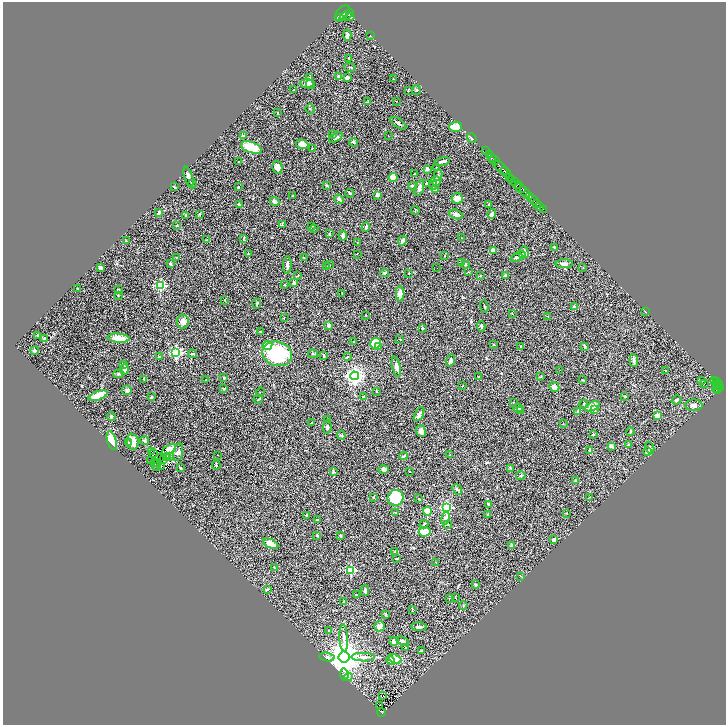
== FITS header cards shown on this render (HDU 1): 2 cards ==
NAXIS1  =                 1447
NAXIS2  =                 1446

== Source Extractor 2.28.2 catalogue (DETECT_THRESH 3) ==
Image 1447 x 1446 px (HDU 1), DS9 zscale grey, zoomed out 1/2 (1 PNG px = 2 x 2 image px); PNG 728 x 727 px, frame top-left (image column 2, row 1446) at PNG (3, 2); each listed source drawn as its Kron ellipse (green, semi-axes under 4 px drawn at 4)
Background 0.974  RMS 0.04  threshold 0.12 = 3 sigma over >= 5 px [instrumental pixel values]
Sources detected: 341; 34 cannot appear on this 1/2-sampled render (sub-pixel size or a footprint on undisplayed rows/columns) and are neither listed nor drawn; the other 307 listed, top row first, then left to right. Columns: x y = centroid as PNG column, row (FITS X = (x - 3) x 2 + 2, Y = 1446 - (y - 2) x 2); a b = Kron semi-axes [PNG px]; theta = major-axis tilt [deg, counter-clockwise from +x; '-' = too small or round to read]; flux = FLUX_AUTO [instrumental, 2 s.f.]
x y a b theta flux
342 13 9 5 47 1500
347 15 8 2 35 1000
339 17 2 2 - 170
350 17 4 4 - 810
347 35 6 3 -86 20
370 36 3 2 - 2.5
349 58 3 2 - 4.8
350 67 6 2 -3 5.7
339 76 4 3 - 19
310 77 3 3 - 10
347 78 4 3 - 19
393 79 2 2 - 2.6
307 83 7 4 -2 58
311 85 5 3 - 23
294 90 3 2 - 2.9
408 90 3 2 - 5
416 90 5 3 - 7
396 101 2 1 - 3
368 102 4 2 - 7.8
310 109 4 3 - 6.9
277 113 3 2 - 3.5
398 123 9 3 -35 14
455 127 6 5 - 68
333 134 3 3 - 4.6
243 136 2 2 - 47
388 136 2 1 - 2.3
335 137 7 3 30 20
472 138 5 3 - 10
353 142 4 4 - 9.3
302 144 6 4 -17 49
251 148 11 5 -21 230
312 148 3 2 - 2.9
485 151 2 1 - 12
489 155 2 1 - 20
491 158 2 1 - 14
494 160 5 2 - 45
442 161 7 2 13 16
239 162 3 2 - 3.5
277 167 6 5 - 58
437 168 4 2 - 3.6
502 168 8 3 -43 800
427 169 4 4 - 19
506 172 6 2 -42 530
414 174 2 2 - 4.4
438 175 6 3 80 10
188 177 10 3 -74 25
393 177 4 4 - 99
509 177 4 2 - 210
511 180 4 2 - 210
436 181 5 3 - 55
515 181 3 2 - 160
427 183 3 2 - 8.8
192 184 4 3 - 7.3
518 184 3 2 - 120
433 185 4 4 - 13
327 186 3 3 - 6
413 186 4 3 - 12
174 187 3 2 - 7
238 187 2 2 - 4.3
419 188 8 4 71 20
520 188 6 3 -30 480
436 189 4 3 - 24
525 192 7 3 -56 700
350 193 4 3 - 8.9
377 195 3 3 - 28
293 196 3 3 - 7.5
530 197 3 2 - 290
339 199 5 2 - 28
457 199 6 5 - 58
533 200 6 2 -36 300
275 202 5 4 - 26
537 203 3 2 - 86
239 204 3 2 - 6.1
488 204 3 2 - 3.3
540 206 3 1 - 33
543 209 2 1 - 18
415 210 4 2 - 5.2
159 212 4 3 - 21
200 214 3 2 - 4.3
456 214 7 4 -16 27
492 214 5 2 - 14
186 215 3 3 - 9.6
177 225 3 3 - 9.5
282 225 3 2 - 4.8
312 226 3 2 - 3.3
366 227 5 3 - 14
314 228 3 3 - 5.2
329 234 3 3 - 6.6
343 236 5 3 - 22
244 238 3 2 - 3.2
461 238 2 2 - 2.5
207 240 3 2 - 6.7
126 241 3 2 - 5.5
402 241 5 3 - 27
357 242 3 2 - 2.8
554 247 4 3 - 6.1
493 250 4 3 - 40
525 252 5 3 - 37
248 254 2 2 - 2.3
357 254 2 2 - 2.4
444 256 2 2 - 3.8
518 256 8 3 25 18
176 257 2 1 - 3.3
304 258 3 2 - 2.7
516 258 4 3 - 9.1
461 262 3 2 - 6.4
170 263 3 3 - 13
465 264 3 3 - 12
564 264 8 4 0 29
287 265 9 4 88 23
329 265 3 2 - 4.8
327 266 3 2 - 3.8
101 268 3 3 - 39
437 268 2 1 - 5.3
583 268 3 2 - 3.1
468 272 3 2 - 3.8
384 273 4 3 - 15
409 273 3 2 - 5.4
298 275 3 2 - 3.4
506 275 3 3 - 19
481 276 2 2 - 5.1
294 282 4 4 - 20
160 285 3 3 - 660
284 285 3 3 - 6.9
78 289 3 2 - 6.7
118 289 2 2 - 9.3
342 293 2 2 - 4.7
400 294 8 4 -87 51
118 295 3 2 - 4.1
225 300 3 2 - 4.8
257 304 5 3 - 8
484 306 6 2 -86 6.4
574 307 3 2 - 23
646 312 3 2 - 2.7
512 313 3 2 - 2.9
366 315 2 2 - 5.4
548 316 4 1 - 3.9
284 318 2 2 - 3
183 321 7 6 - 53
329 325 4 3 - 24
481 326 5 3 - 11
423 328 3 2 - 6.6
260 331 2 2 - 3.4
37 335 2 2 - 8.5
45 338 3 3 - 10
119 338 11 4 -5 100
400 339 2 2 - 3.1
354 342 2 2 - 2.7
375 343 5 5 - 130
494 344 2 2 - 4.2
267 345 5 4 - 140
379 346 3 3 - 30
521 346 3 2 - 5.3
585 346 3 3 - 14
35 351 4 2 - 21
176 353 4 4 - 1000
193 354 4 3 - 11
277 354 15 12 -15 570
313 354 5 3 - 8.5
324 356 3 2 - 8.8
160 357 4 3 - 5.6
347 357 3 2 - 4.9
450 361 6 3 74 17
634 361 6 4 -84 19
123 364 3 3 - 15
396 367 10 3 -76 33
125 369 5 4 - 31
560 370 2 1 - 2.8
665 370 2 1 - 2.6
118 374 5 3 - 11
354 376 4 4 - 3100
478 377 2 1 - 2.2
541 377 3 2 - 3.2
224 378 4 2 - 6.9
144 379 3 1 - 3.3
206 380 2 2 - 3.1
583 380 3 2 - 3.7
715 380 2 2 - 32
702 381 2 1 - 19
716 382 2 2 - 69
704 383 2 1 - 1.8
718 384 2 2 - 79
463 386 3 2 - 2.6
717 386 4 2 - 66
554 387 5 4 - 27
718 387 6 2 55 260
721 387 4 2 - 210
224 389 3 3 - 4.8
717 389 5 2 - 170
127 390 5 5 - 16
376 391 3 2 - 5.1
260 392 5 1 - 3.7
98 396 10 4 21 120
625 396 3 2 - 5.7
151 397 4 3 - 11
363 397 3 2 - 6.6
258 399 5 1 - 4.1
677 400 5 3 - 21
514 402 3 2 - 4.1
584 404 4 2 - 5.2
694 405 8 6 0 28
592 406 8 4 29 81
518 408 4 3 - 14
594 409 4 4 - 13
521 410 3 2 - 3.8
578 411 3 2 - 5.9
419 414 7 3 60 23
658 415 3 3 - 75
111 416 4 3 - 9.6
327 420 3 2 - 3.9
312 423 2 2 - 8.5
563 423 2 1 - 2.9
327 427 7 3 83 23
421 431 6 5 - 45
630 432 4 2 - 5.9
341 435 4 4 - 8.3
593 435 3 3 - 5.7
112 441 10 4 -72 200
145 441 4 2 - 13
133 442 8 5 -85 62
128 443 4 3 - 7
628 445 4 3 - 15
611 446 3 3 - 30
650 448 6 3 -64 16
169 450 8 3 29 130
590 451 4 3 - 17
151 452 2 1 - 6.4
178 452 9 5 75 21
648 452 4 3 - 42
154 454 2 1 - 2.6
217 455 2 1 - 1.6
450 455 2 2 - 2.8
167 456 3 1 - 3.3
404 456 4 2 - 7.4
166 457 4 2 - 0.26
170 457 3 2 - 3.7
159 458 2 1 - 2.3
163 460 3 1 - 3.2
151 461 2 1 - 5.9
155 463 3 1 - 0.19
158 463 2 1 - 1.3
216 465 4 3 - 6.6
162 466 2 1 - 0.76
157 467 2 2 - 3.8
180 468 4 2 - 8
511 468 3 3 - 7.2
384 469 5 3 - 17
333 472 3 3 - 9.2
409 472 2 1 - 2.2
521 475 4 3 - 8.9
575 481 2 2 - 5.8
457 489 6 3 -49 12
374 497 3 2 - 5.2
590 497 4 2 - 5.3
395 498 8 7 - 380
418 499 2 2 - 3
488 504 3 2 - 13
446 507 4 4 - 800
427 511 4 3 - 130
396 512 3 2 - 3.4
566 513 2 2 - 4.3
307 515 4 2 - 5.6
488 515 3 2 - 7.8
445 518 6 3 75 24
318 519 4 2 - 4.6
424 524 4 3 - 8.5
447 525 4 2 - 6.5
424 532 6 4 8 140
317 536 3 2 - 7.3
341 536 3 2 - 6.8
553 539 3 3 - 26
271 544 8 4 -25 75
512 545 3 2 - 21
395 552 3 3 - 6.2
397 558 3 2 - 6.5
436 562 3 2 - 4
274 568 3 2 - 4.5
351 570 3 3 - 500
521 576 2 1 - 2.5
476 585 2 2 - 24
267 590 4 3 - 15
365 591 5 2 - 16
356 595 3 2 - 4.7
450 598 3 2 - 3.1
456 598 2 2 - 2.5
344 601 3 3 - 6.4
463 606 4 3 - 5.9
412 609 4 2 - 3.7
386 615 3 2 - 5
379 626 5 5 - 26
419 627 8 4 -2 20
329 630 2 2 - 5.8
344 638 14 3 -87 32
394 641 5 4 - 23
403 641 6 3 -27 16
405 648 2 2 - 4.6
421 651 4 3 - 6.3
327 657 7 4 -10 16
344 657 5 5 - 19000
363 657 11 4 -2 32
395 659 7 4 -21 120
391 660 4 4 - 23
344 674 6 4 -84 19
348 677 4 4 - 13
383 696 2 1 - 43
380 705 2 1 - 5.6
381 712 4 2 - 80
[34 sub-pixel or undisplayed-footprint detections neither listed nor drawn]